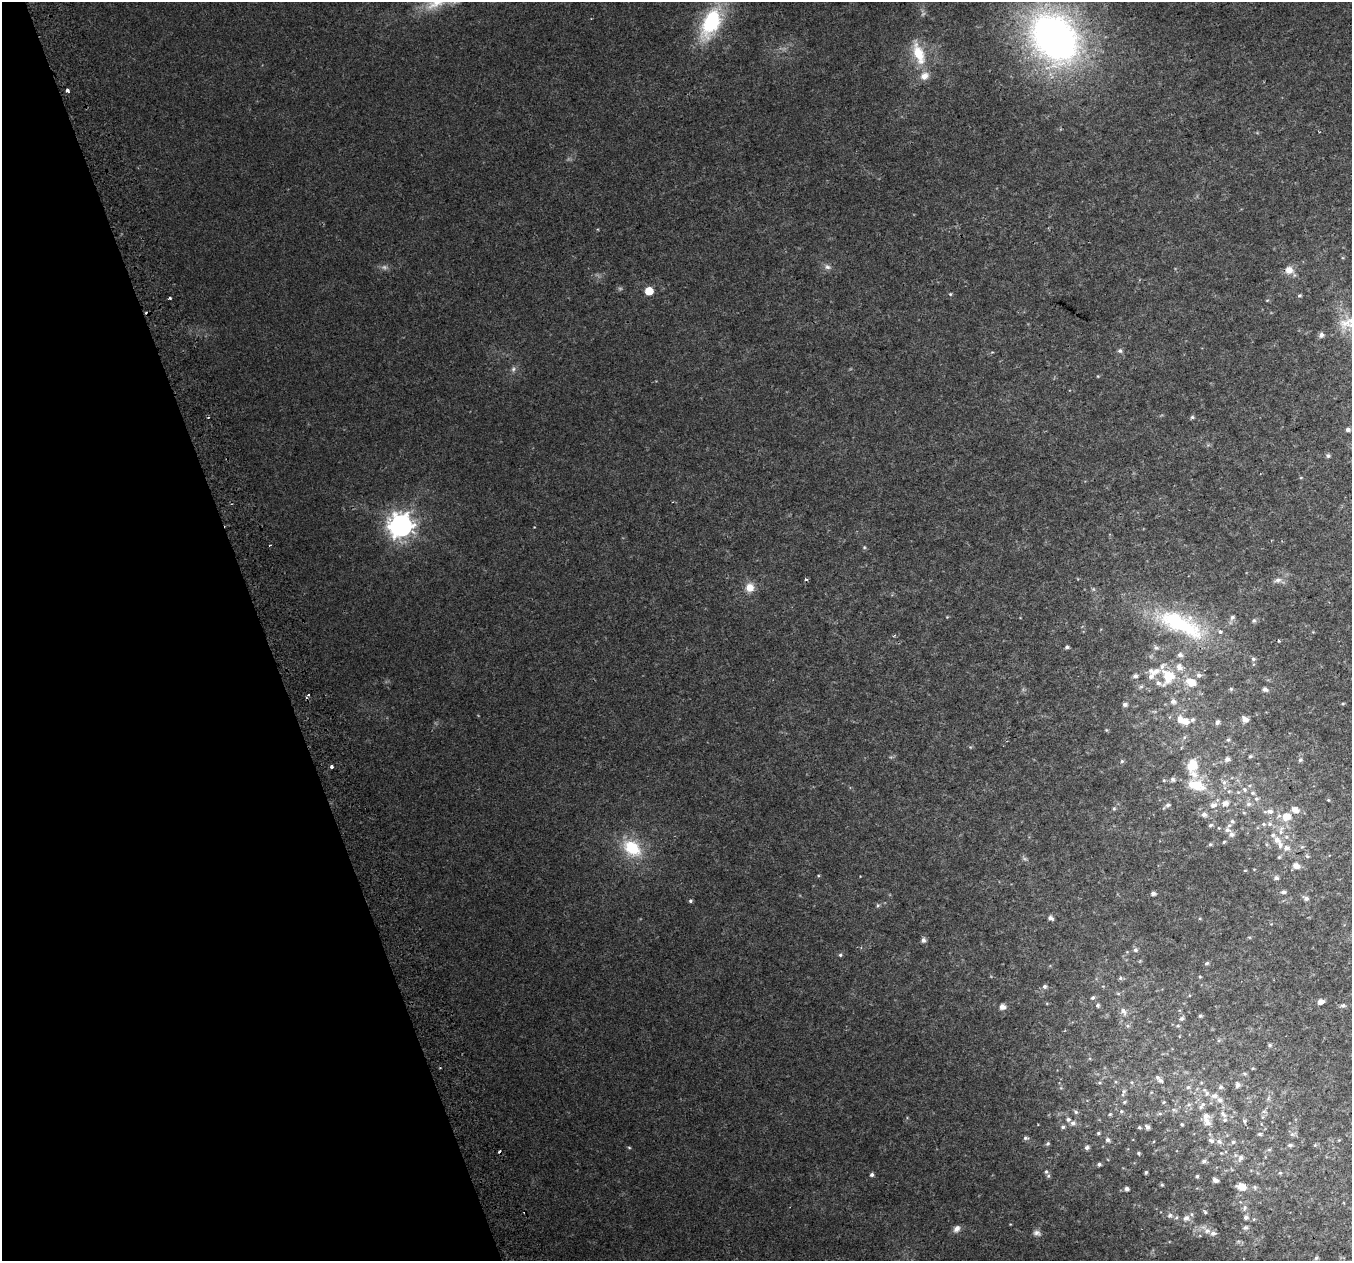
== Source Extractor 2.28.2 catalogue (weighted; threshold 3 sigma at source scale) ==
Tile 5 of 4 x 4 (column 1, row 2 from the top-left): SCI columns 44-1393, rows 2655-3913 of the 5483 x 5253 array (HDU 1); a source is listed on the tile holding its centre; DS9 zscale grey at full resolution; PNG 1354 x 1263 px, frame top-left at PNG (2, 2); no overlay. Shown black and unused: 19% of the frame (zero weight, under 2 of 3 exposures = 2% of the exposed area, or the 3 px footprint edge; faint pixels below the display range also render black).
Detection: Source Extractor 2.28.2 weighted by HDU 2 'WHT'; one run over the whole footprint, this tile lists its part. Background 0.0243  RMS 0.0073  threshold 0.0329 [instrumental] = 3 sigma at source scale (4.5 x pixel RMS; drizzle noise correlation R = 1.50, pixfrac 1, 0.0396/0.0396 arcsec/px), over >= 5 px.
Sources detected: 219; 3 too faint to see at this stretch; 3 cosmic-ray / hot-pixel residue — not listed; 28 inside a brighter listed object's ellipse — not listed separately; the other 185 listed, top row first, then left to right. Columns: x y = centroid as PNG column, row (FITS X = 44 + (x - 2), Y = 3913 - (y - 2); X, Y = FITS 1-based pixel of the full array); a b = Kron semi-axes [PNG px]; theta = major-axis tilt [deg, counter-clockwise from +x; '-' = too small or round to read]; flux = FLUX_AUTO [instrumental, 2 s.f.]
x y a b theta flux
712 22 33 16 64 69
1054 37 55 41 -50 370
918 53 31 13 -71 22
67 90 3 3 - 4
827 267 11 7 -17 2.9
1289 270 12 10 -13 6.4
649 291 5 5 - 19
950 294 4 4 - 0.78
1300 295 5 4 - 1.1
170 298 3 3 - 1.1
1346 323 22 19 35 16
1321 335 6 5 - 2.8
1120 351 6 5 - 1.9
513 369 8 5 69 2
1098 376 4 3 - 0.64
1192 417 6 5 - 1.3
1348 430 4 4 - 2.3
1328 456 5 5 - 1.6
1301 478 5 3 - 0.71
401 525 9 8 - 680
864 547 5 5 - 0.95
806 579 5 4 - 1
1278 580 10 7 13 3.6
750 587 11 10 - 8.2
947 617 4 4 - 0.6
1232 617 7 6 - 2.1
1254 620 6 6 - 1.6
1178 625 84 26 -20 84
1067 647 4 4 - 1.6
1156 648 7 6 - 2.2
1180 655 7 6 - 2.8
1253 659 6 5 - 1.6
1179 667 10 8 -63 5.3
1169 675 16 9 -15 17
1199 675 9 6 -1 2.3
1135 676 5 5 - 2.4
1191 682 11 7 -23 13
1158 683 19 7 -20 4.4
1141 687 7 4 1 1.5
1231 689 5 5 - 1.1
1265 689 6 5 - 2.6
308 695 4 3 - 1.6
1173 701 7 6 - 3.3
1125 704 6 5 - 2.2
1343 704 4 3 - 0.78
1180 719 9 7 -85 5.6
1245 719 7 6 - 4.2
1192 720 7 5 35 1.6
1217 722 6 5 - 1.8
1106 730 5 4 - 0.75
1184 737 6 5 - 1.4
1228 740 5 4 - 1.2
1250 756 4 4 - 1.2
1227 759 6 5 - 3
1300 760 7 6 - 1.5
1122 761 5 5 - 1.2
1192 765 18 13 71 14
332 767 4 3 - 4.2
1173 779 6 6 - 1.8
1164 780 5 4 - 0.83
1224 782 7 6 - 2.4
1195 785 22 16 -11 17
1245 790 8 4 -46 1.6
1229 791 5 5 - 1.1
1238 792 5 4 - 0.93
1253 793 7 5 -15 1.5
1256 799 7 6 - 1.9
1328 800 5 4 - 0.81
1225 803 8 7 - 4.9
1248 804 8 7 - 2.7
1168 805 7 5 18 2
1213 805 9 7 21 4
1114 809 6 4 70 1.1
1295 809 11 7 -23 5.6
1270 811 9 8 - 4
1244 813 6 4 -19 0.86
1204 814 7 6 - 3
1286 817 9 9 - 11
1270 824 8 6 -31 2.4
1211 825 6 5 - 1.6
1229 825 8 5 39 1.7
1281 831 16 7 78 6.9
1231 834 8 7 - 2.8
1224 842 5 4 - 0.87
1210 844 6 4 21 1.1
632 848 24 18 -39 33
1286 848 10 8 6 4.4
1307 856 7 5 -17 1.5
1279 857 5 5 - 1.1
1296 866 9 6 -14 5.5
1245 870 5 3 - 0.65
1276 878 6 5 - 2.4
1283 892 7 5 1 1.8
1153 893 5 4 - 2.6
1306 898 8 5 -27 2.7
690 901 4 4 - 1.3
878 905 6 5 - 1.1
1050 918 5 5 - 3
923 940 6 5 - 2.8
1135 950 6 6 - 2.2
840 955 5 5 - 1.3
1140 961 5 5 - 0.8
1207 963 6 4 2 1.2
1200 977 4 3 - 0.67
1120 978 6 6 - 1.5
1044 986 6 6 - 2
1118 993 6 4 -1 1.1
1093 998 6 5 - 1.6
1320 1001 5 5 - 5
1098 1005 6 5 - 1.6
1343 1005 6 5 - 1.8
1002 1007 6 5 - 4.4
1123 1011 11 7 -57 4.2
1200 1016 4 4 - 1.3
1182 1019 6 5 - 1.8
1128 1026 6 5 - 1.5
1178 1026 6 5 - 1.2
1219 1040 6 4 45 1.2
1270 1045 6 5 - 1.3
1253 1068 4 4 - 0.76
1161 1080 8 6 -24 2
1238 1085 7 6 - 2.6
1188 1087 6 6 - 1.5
1220 1087 6 5 - 2.1
1061 1088 5 4 - 0.83
1124 1091 8 5 61 1.7
1214 1096 11 7 5 3.7
1268 1099 6 4 19 1.2
1124 1102 6 4 19 1
1163 1102 5 4 - 0.84
1202 1106 12 6 49 2.9
1174 1110 6 4 -1 1.3
1121 1111 6 4 21 1.1
1264 1111 6 4 18 1.2
1076 1112 7 5 -35 1.5
1110 1114 6 3 45 0.86
1160 1114 6 4 0 0.99
1223 1114 12 7 -41 3.6
1262 1117 6 4 70 1.1
1244 1121 6 5 - 1.3
1207 1122 11 8 -51 5.5
1073 1123 7 6 - 2.7
1182 1124 3 3 - 0.8
1063 1127 6 5 - 1.6
1139 1127 4 4 - 1.1
1147 1127 5 4 - 2.3
1098 1133 5 4 - 1.1
1259 1134 5 4 - 1.2
1292 1134 6 6 - 1.7
1026 1138 7 6 - 1.7
1108 1140 6 5 - 2.1
1339 1140 4 4 - 0.61
1219 1142 9 7 -18 2.7
1233 1142 6 5 - 1.5
1048 1143 6 5 - 1.3
1290 1145 6 4 0 1.7
1315 1145 6 4 45 0.79
629 1147 5 3 - 0.78
1087 1148 6 5 - 2.1
1269 1150 6 4 1 0.99
1139 1153 4 3 - 0.92
1241 1158 9 7 56 3.1
1204 1161 5 4 - 2
1099 1164 5 4 - 1.7
1146 1172 3 3 - 1.1
1280 1173 5 4 - 0.98
872 1175 5 4 - 1.9
1048 1176 5 5 - 1.3
1197 1176 3 3 - 1.1
1215 1180 5 4 - 3.5
1162 1185 4 4 - 0.94
1241 1187 10 8 -11 7.5
1255 1187 7 5 -51 1.5
1127 1189 5 4 - 2.8
1245 1208 9 6 79 2.2
1205 1212 5 4 - 1.1
1170 1215 9 7 4 2.6
1246 1217 6 5 - 2.3
1186 1218 8 7 - 4
1245 1228 8 6 30 1.8
957 1229 11 8 48 3.9
1207 1231 8 8 - 4.1
1037 1233 11 8 -19 3
1238 1241 7 4 1 1.3
1316 1258 5 4 - 1.4
Isophote crosses this tile's border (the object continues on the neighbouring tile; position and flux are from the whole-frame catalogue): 1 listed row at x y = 1346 323